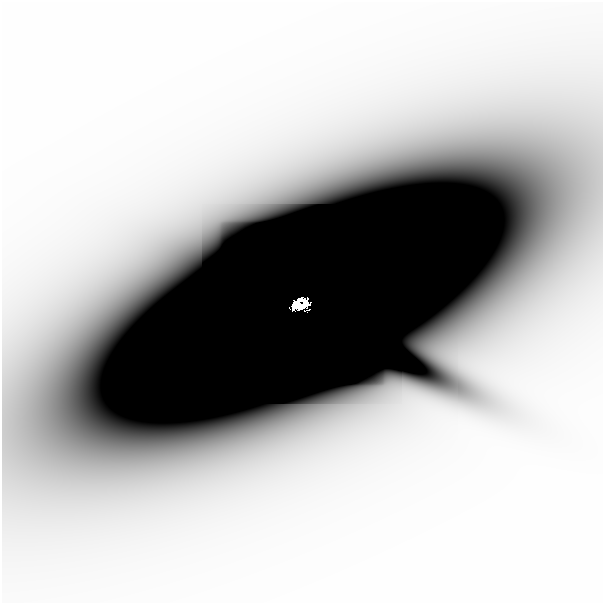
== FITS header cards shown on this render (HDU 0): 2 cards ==
NAXIS1  =                  601
NAXIS2  =                  601

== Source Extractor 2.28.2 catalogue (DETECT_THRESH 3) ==
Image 601 x 601 px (HDU 0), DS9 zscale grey, 1 PNG px = 1 image px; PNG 605 x 605 px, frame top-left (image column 1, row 601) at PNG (2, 2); no overlay
Background -7.64e-08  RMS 3.8e-08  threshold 1.13e-07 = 3 sigma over >= 5 px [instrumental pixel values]
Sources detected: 7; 3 with non-positive FLUX_AUTO (blend fragments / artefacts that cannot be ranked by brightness) are not listed; the other 4 listed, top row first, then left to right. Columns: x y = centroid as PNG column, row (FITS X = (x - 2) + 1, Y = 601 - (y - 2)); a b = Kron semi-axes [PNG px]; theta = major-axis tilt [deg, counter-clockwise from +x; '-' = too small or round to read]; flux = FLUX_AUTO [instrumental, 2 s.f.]
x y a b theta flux
307 95 87 35 0 7.9e-04
511 289 28 22 64 1.0e-04
305 301 10 5 -31 2.9e-01
301 305 17 9 -7 1.3e+00
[3 non-positive-flux detections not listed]